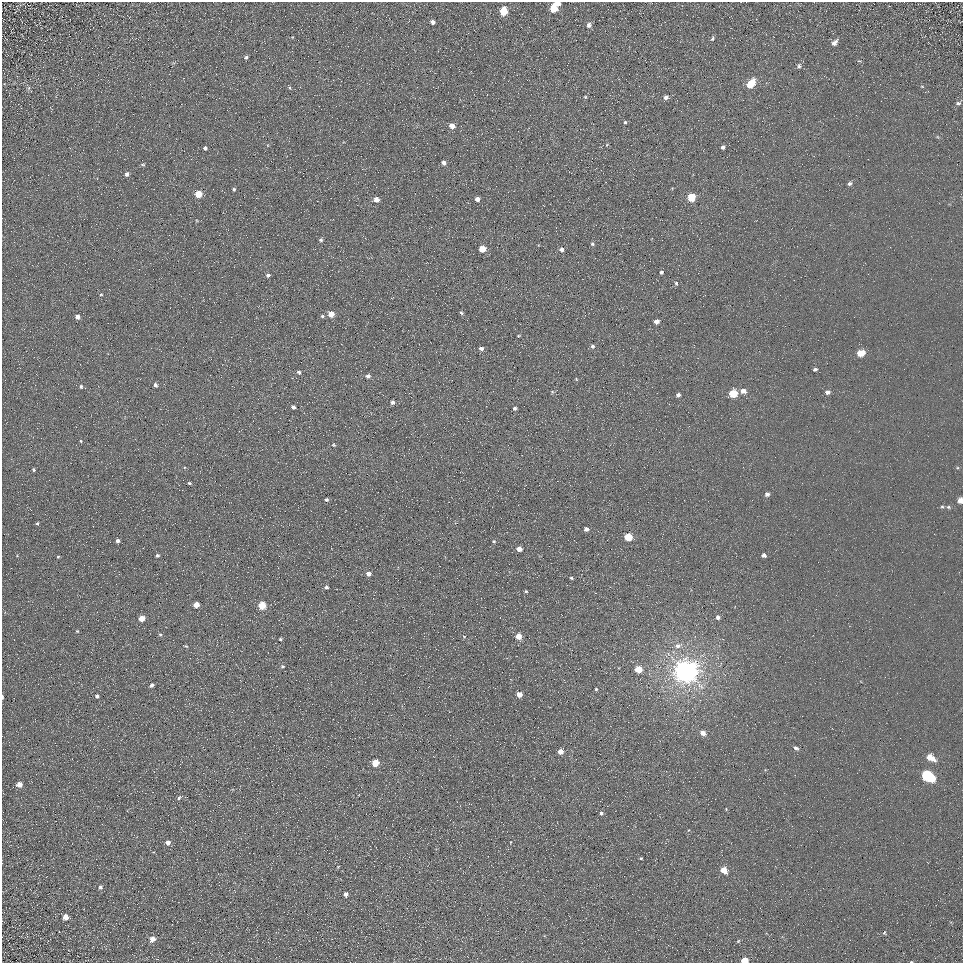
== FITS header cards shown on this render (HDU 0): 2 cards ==
NAXIS1  =                  961
NAXIS2  =                  961

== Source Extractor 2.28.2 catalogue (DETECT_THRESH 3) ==
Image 961 x 961 px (HDU 0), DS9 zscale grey, 1 PNG px = 1 image px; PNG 965 x 965 px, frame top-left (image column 1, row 961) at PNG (2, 2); no overlay
Background 5.58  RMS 7.8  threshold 23.4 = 3 sigma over >= 5 px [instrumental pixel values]
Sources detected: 124; all 124 listed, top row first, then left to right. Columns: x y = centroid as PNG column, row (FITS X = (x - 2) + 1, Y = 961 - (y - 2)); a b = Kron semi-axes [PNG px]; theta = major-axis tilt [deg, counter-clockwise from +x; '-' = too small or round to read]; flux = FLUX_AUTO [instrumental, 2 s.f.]
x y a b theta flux
558 4 4 4 - 2600
553 8 6 5 - 16000
503 11 6 5 - 20000
433 22 4 4 - 1900
589 25 6 6 - 2100
712 39 6 4 70 770
834 43 8 5 46 2400
246 57 5 4 - 850
799 66 7 5 62 1200
751 84 7 5 50 17000
922 86 5 3 - 410
29 88 6 4 88 790
290 88 5 3 - 560
585 97 4 3 - 560
666 97 5 5 - 1700
958 103 7 5 3 1200
625 122 4 4 - 690
452 126 4 4 - 5100
607 145 5 4 - 570
723 147 4 4 - 1200
205 148 4 4 - 1200
443 162 4 4 - 2600
143 165 6 3 -5 680
127 174 5 5 - 1300
849 184 6 4 31 1300
234 189 4 3 - 840
198 194 5 5 - 12000
691 197 5 5 - 18000
376 199 4 4 - 4400
477 199 4 4 - 3000
321 240 5 5 - 980
592 244 5 5 - 960
482 249 5 4 - 11000
562 249 5 4 - 1900
661 272 4 4 - 1100
268 275 4 4 - 1500
676 283 5 4 - 860
101 295 4 3 - 450
461 313 5 4 - 780
331 314 5 4 - 8000
322 316 5 4 - 830
77 317 4 4 - 2000
656 321 4 4 - 3400
518 336 4 3 - 440
592 346 5 4 - 1200
481 348 5 4 - 1700
860 353 6 4 18 11000
815 369 4 4 - 1200
299 372 5 4 - 1100
368 376 5 5 - 1600
576 379 5 3 - 440
155 385 5 4 - 1300
81 386 5 4 - 800
743 391 6 5 - 3400
552 392 5 4 - 590
827 392 5 5 - 2000
733 393 5 5 - 22000
678 395 4 4 - 1500
392 402 5 4 - 1500
293 407 4 3 - 1600
515 408 4 4 - 1000
81 441 5 3 - 440
333 445 6 4 -18 660
34 470 5 3 - 650
189 483 5 4 - 690
767 494 5 5 - 1700
326 500 4 4 - 940
960 500 4 4 - 5200
942 507 5 3 - 630
949 507 5 4 - 740
37 523 4 3 - 610
586 529 4 4 - 1900
628 537 5 5 - 19000
118 541 4 4 - 1700
494 541 5 4 - 690
519 549 5 4 - 3100
157 555 4 4 - 960
764 555 4 4 - 1700
58 557 4 3 - 510
368 573 5 4 - 2700
571 578 4 3 - 650
326 587 5 5 - 1100
526 591 4 3 - 570
196 605 5 4 - 5700
262 605 5 5 - 16000
718 617 4 4 - 1500
142 618 5 4 - 7900
77 631 4 4 - 480
160 635 5 3 - 540
464 636 5 3 - 480
518 636 5 5 - 6100
280 639 4 3 - 680
186 646 4 3 - 520
678 646 10 7 22 2600
283 666 5 5 - 910
638 669 5 5 - 12000
686 671 8 7 - 790000
151 685 4 3 - 1400
596 689 4 4 - 670
519 694 4 4 - 4200
97 696 4 3 - 1000
2 697 5 2 - 730
703 733 5 5 - 4100
796 748 6 5 - 1500
560 751 4 4 - 4800
930 757 8 5 -29 7500
375 763 5 4 - 14000
927 776 9 5 -29 60000
19 784 5 5 - 3800
179 798 5 4 - 1100
601 813 5 5 - 1100
168 842 5 4 - 2500
641 858 3 2 - 570
338 867 4 4 - 450
724 870 6 4 -45 7400
100 887 6 5 - 1000
346 894 4 4 - 2300
66 917 6 6 - 3400
884 933 6 4 71 640
152 939 6 5 - 3800
738 941 6 3 45 650
582 943 2 2 - 240
745 960 5 4 - 10000
911 962 4 2 - 450
At the frame edge (FLAGS 8, measured only in part): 5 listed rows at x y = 558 4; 960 500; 2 697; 745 960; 911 962